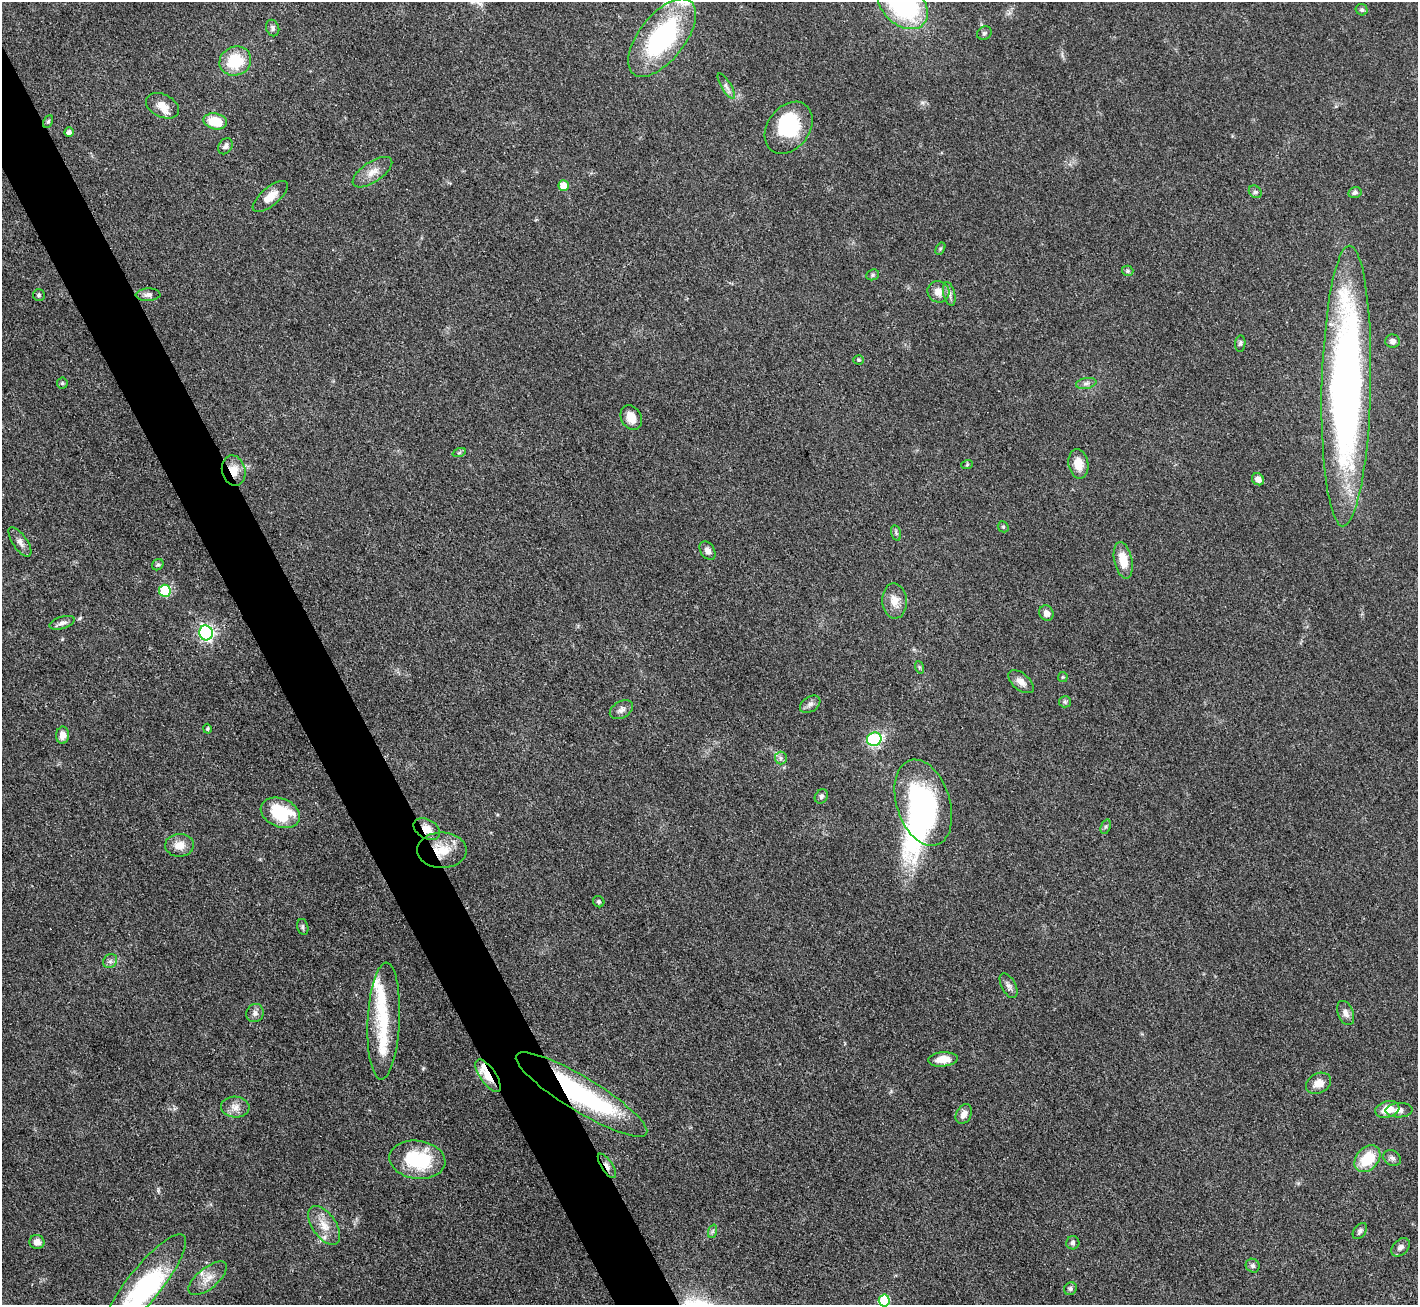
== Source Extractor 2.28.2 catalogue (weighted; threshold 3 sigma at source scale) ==
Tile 11 of 4 x 4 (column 3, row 3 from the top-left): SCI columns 2831-4246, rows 1590-2892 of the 5663 x 5651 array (HDU 1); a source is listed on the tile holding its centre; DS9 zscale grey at full resolution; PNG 1420 x 1307 px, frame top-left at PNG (2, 2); each listed source drawn as its Kron ellipse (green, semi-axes under 4 px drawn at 4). Shown black and unused: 4% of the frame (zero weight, under 3 of 4 exposures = <1% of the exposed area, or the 3 px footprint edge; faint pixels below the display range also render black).
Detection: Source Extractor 2.28.2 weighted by HDU 2 'WHT'; one run over the whole footprint, this tile lists its part. Background 0.0509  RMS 0.0048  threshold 0.0218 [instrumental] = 3 sigma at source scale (4.5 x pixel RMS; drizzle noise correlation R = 1.50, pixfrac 1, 0.05/0.05 arcsec/px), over >= 5 px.
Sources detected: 103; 3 inside a brighter object's white glare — neither listed nor drawn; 5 inside a brighter listed object's ellipse — not listed separately; the other 95 listed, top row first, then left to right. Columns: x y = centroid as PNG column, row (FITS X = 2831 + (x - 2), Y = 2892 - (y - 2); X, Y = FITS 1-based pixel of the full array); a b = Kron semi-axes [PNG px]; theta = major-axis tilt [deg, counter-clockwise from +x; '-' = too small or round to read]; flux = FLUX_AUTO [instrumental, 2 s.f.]
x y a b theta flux
902 4 29 20 -45 81
1362 10 6 5 - 1.1
273 28 8 6 -68 1.5
984 33 8 6 32 1.2
662 38 46 23 52 75
235 61 16 14 25 18
726 86 15 5 -58 2
162 106 18 11 -26 6
215 121 12 8 -12 12
48 122 7 4 62 0.77
789 128 28 21 53 28
69 132 5 4 - 1.6
225 146 9 6 56 1.8
372 172 23 10 34 5.6
564 186 5 5 - 8.4
1255 192 7 5 -43 1
1355 193 6 5 - 1.3
270 196 21 9 40 5.9
940 249 6 4 59 0.7
1128 271 6 5 - 0.93
873 275 6 5 - 0.87
938 292 11 10 - 4.4
949 294 12 5 -77 2
39 295 6 6 - 0.85
148 295 12 6 2 2
1393 341 7 6 - 1.9
1240 343 8 5 83 0.98
859 360 5 4 - 0.68
62 383 5 5 - 0.72
1086 383 10 5 11 1.6
1346 386 140 24 89 300
631 418 13 10 -61 5.9
459 453 7 4 19 0.73
1078 464 15 10 -81 6.7
967 465 6 3 19 0.56
234 470 15 11 -76 6.9
1258 479 6 5 - 3.5
1003 527 6 5 - 0.75
896 533 8 5 -76 1
20 542 17 7 -55 2.7
707 551 10 7 -58 2.2
1123 560 18 9 -78 10
158 565 6 5 - 0.81
165 591 6 6 - 38
894 601 17 12 -86 6.4
1046 613 8 7 - 2.9
62 623 13 6 17 2.1
206 633 7 7 - 120
919 667 6 4 -71 0.73
1063 677 5 5 - 0.57
1021 682 15 8 -40 3.5
1065 702 6 5 - 0.94
810 704 11 7 33 2
621 710 12 8 31 2.4
207 729 5 4 - 0.71
62 735 8 6 87 3.5
874 739 7 6 - 37
781 758 6 6 - 1.3
821 796 7 6 - 1.2
923 803 44 26 -72 88
280 813 20 14 -22 25
1106 827 7 4 70 0.91
427 829 14 9 -30 5.5
179 845 14 11 -1 5.7
442 850 24 18 -1 13
599 902 6 5 - 0.89
303 927 8 5 -76 1.1
110 961 8 6 43 1.5
1009 986 13 7 -62 2.2
255 1013 9 8 - 2.1
1346 1013 13 7 -68 2.9
384 1021 58 16 87 25
943 1059 15 7 5 6.8
488 1076 19 8 -55 7.9
1319 1083 13 10 27 5.3
582 1095 76 17 -31 85
235 1107 14 10 -3 4
1387 1109 12 8 16 8.2
1399 1110 13 7 2 2.7
964 1114 10 7 63 3.1
1392 1158 9 7 -36 1.7
1367 1159 15 11 48 17
417 1160 28 19 -7 34
607 1166 14 5 -56 2.4
324 1225 22 12 -55 7.3
713 1231 7 4 71 0.98
1360 1231 9 6 54 1.4
37 1242 7 7 - 3.2
1073 1243 6 6 - 1.5
1400 1247 10 7 44 2
1253 1266 7 6 - 1.3
208 1278 23 10 39 6.1
145 1284 62 17 51 58
1070 1289 7 6 - 1
884 1300 6 5 - 27
Overlapping masked pixels (flux is a lower limit): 7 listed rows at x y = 234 470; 427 829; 442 850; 488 1076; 582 1095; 607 1166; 145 1284
Isophote crosses this tile's border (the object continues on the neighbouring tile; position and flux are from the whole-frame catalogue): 3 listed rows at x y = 902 4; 145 1284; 884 1300